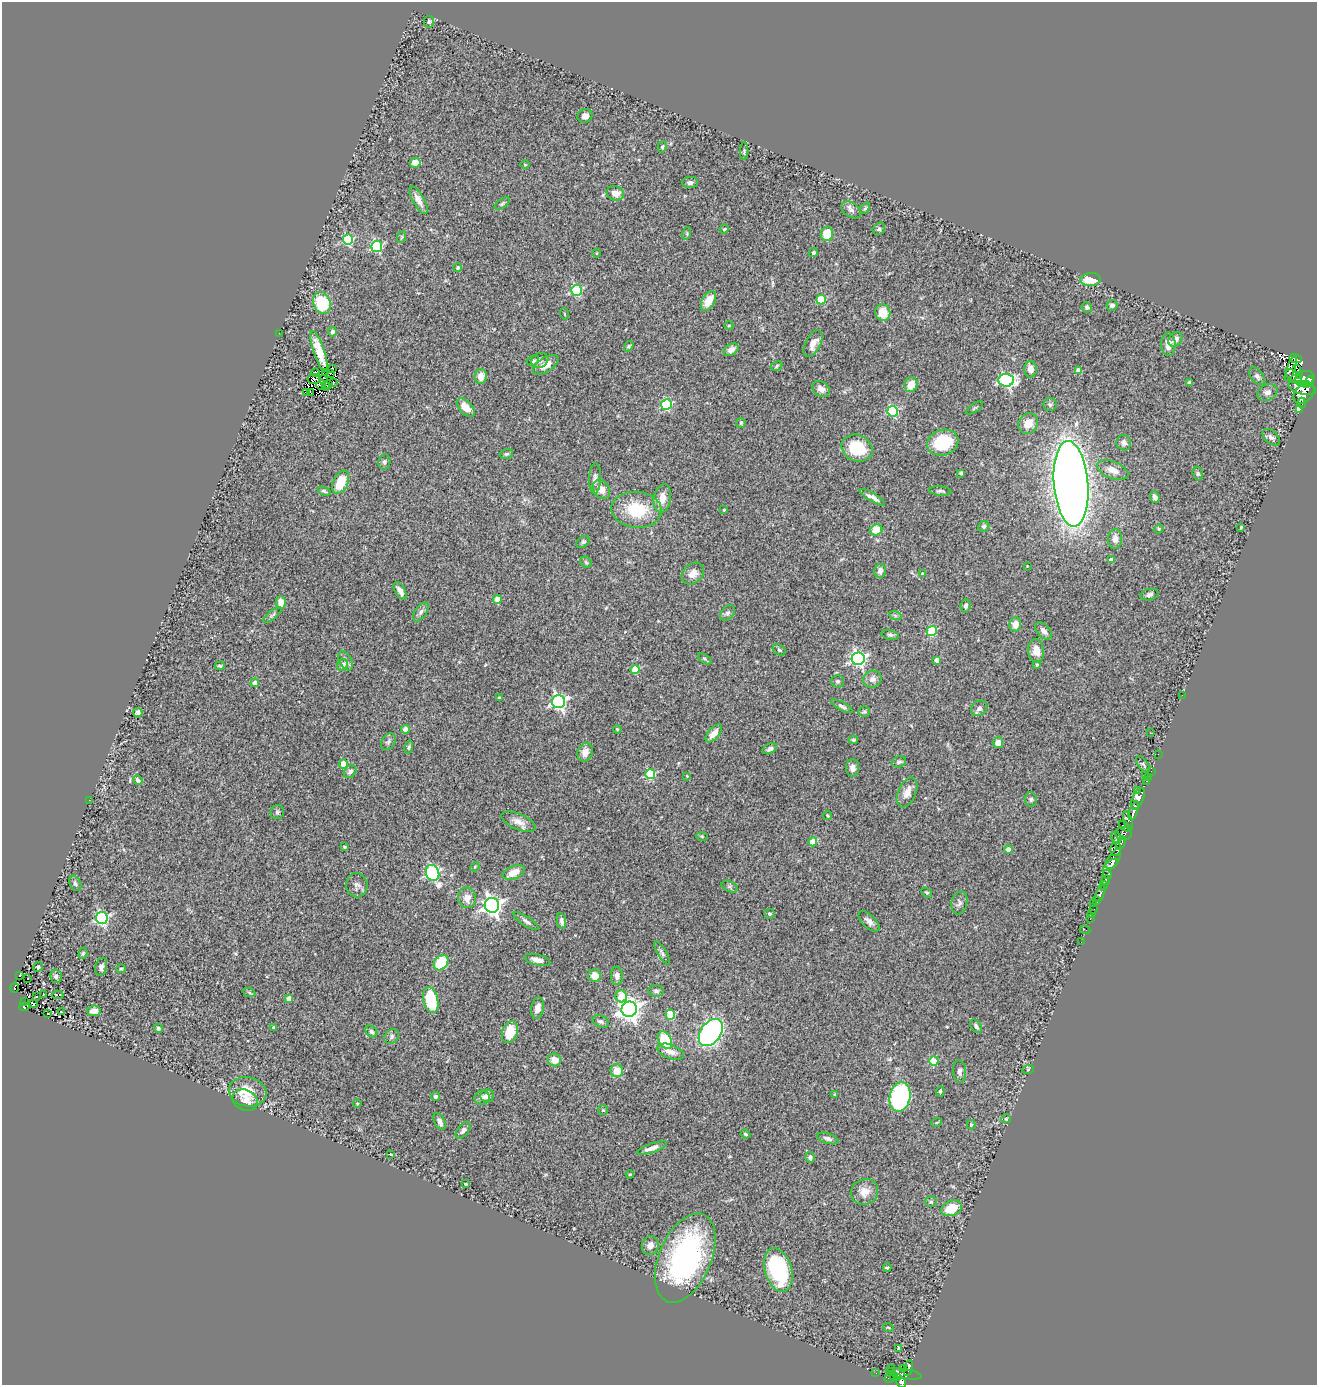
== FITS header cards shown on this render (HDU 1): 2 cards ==
NAXIS1  =                 1315
NAXIS2  =                 1383

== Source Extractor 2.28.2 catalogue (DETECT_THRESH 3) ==
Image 1315 x 1383 px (HDU 1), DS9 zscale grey, 1 PNG px = 1 image px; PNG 1319 x 1387 px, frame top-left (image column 1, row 1383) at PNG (2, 2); each listed source drawn as its Kron ellipse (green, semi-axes under 4 px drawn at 4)
Background 0.731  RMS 0.093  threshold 0.278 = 3 sigma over >= 5 px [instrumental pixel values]
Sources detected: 310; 6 with non-positive FLUX_AUTO (blend fragments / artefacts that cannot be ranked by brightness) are neither listed nor drawn; the other 304 listed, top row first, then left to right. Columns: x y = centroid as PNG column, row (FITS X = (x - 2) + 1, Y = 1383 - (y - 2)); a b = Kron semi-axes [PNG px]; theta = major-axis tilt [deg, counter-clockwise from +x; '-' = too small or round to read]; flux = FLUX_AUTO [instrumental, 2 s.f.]
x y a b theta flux
429 22 6 5 - 10
585 116 7 7 - 31
662 147 6 4 74 8.6
744 151 9 4 90 9.8
415 163 5 5 - 41
525 165 5 3 - 5.5
690 183 8 5 2 21
615 193 9 7 -17 56
419 200 15 5 -60 46
502 204 8 4 34 11
865 208 6 4 52 9.1
851 210 11 7 -34 26
724 229 4 4 - 5.7
879 229 7 5 41 14
687 233 6 4 74 8.6
827 234 7 6 - 120
401 237 6 4 71 7.8
348 240 5 5 - 520
377 246 5 5 - 650
597 253 4 3 - 4.9
813 253 5 4 - 10
458 268 4 4 - 13
1091 279 10 6 3 130
576 290 5 5 - 550
821 300 5 4 - 230
708 301 11 6 59 98
322 303 11 8 -69 320
1112 305 5 5 - 19
1087 307 5 5 - 11
883 313 8 7 - 99
565 314 5 3 - 5.2
729 325 4 3 - 5.1
332 332 4 4 - 20
279 333 2 2 - 15
1175 339 8 6 50 33
813 344 15 7 63 50
1168 344 11 7 89 53
629 346 5 4 - 8.7
731 350 8 5 32 25
319 352 21 5 -71 87
1296 359 6 3 -18 190
540 360 9 7 28 18
533 361 6 5 - 15
546 365 14 7 32 64
777 366 6 4 30 8.1
332 368 3 2 - 10
1291 368 13 4 69 31
1296 368 3 2 - 1700
1031 369 8 6 -88 40
1079 370 4 4 - 54
315 373 4 3 - 16
326 373 3 2 - 2.5
330 373 3 3 - 11
481 376 7 6 - 55
1257 376 10 6 -53 19
1294 376 9 5 -41 670
1299 376 4 3 - 380
314 379 7 5 8 19
323 379 4 2 - 13
1304 379 10 7 20 2700
1006 380 7 6 - 1000
1310 381 5 4 - 740
333 382 3 2 - 9.1
1189 382 3 3 - 17
1306 384 3 3 - 560
321 385 5 3 - 10
328 385 3 2 - 9.2
911 385 7 6 - 87
326 386 4 2 - 22
1302 388 14 6 -14 2100
821 389 9 7 -38 34
307 392 4 3 - 9.9
1267 392 10 8 27 29
310 393 3 3 - 1.1
1304 393 12 8 46 3000
1302 403 5 3 - 250
666 404 5 5 - 490
1050 404 7 6 - 15
466 408 11 6 -46 82
975 408 10 2 35 7.1
1299 409 3 3 - 140
893 411 5 5 - 610
741 423 5 5 - 7.1
1028 423 11 9 50 75
1271 437 10 6 -43 21
943 443 16 12 17 270
1124 443 8 7 - 20
857 448 16 13 -23 230
506 454 7 5 15 12
384 462 7 6 - 16
1113 470 17 8 -22 57
961 473 3 3 - 12
1198 474 7 5 -74 11
595 479 15 6 88 26
341 482 12 7 65 140
1071 484 43 17 -85 9000
601 489 10 8 -58 58
324 491 6 3 -19 9.7
940 491 11 4 -4 15
872 497 14 4 -30 31
1155 497 6 4 -69 26
662 498 14 8 80 71
637 510 25 18 -5 270
724 510 4 3 - 5.8
984 526 6 5 - 13
1241 527 3 3 - 5.5
1159 529 5 4 - 7.1
876 530 6 5 - 120
1115 539 10 7 89 48
583 542 7 5 38 12
1111 560 4 4 - 41
586 562 6 5 - 9.9
1027 566 2 2 - 3.5
880 571 7 6 - 33
693 573 12 9 42 51
922 574 4 4 - 19
400 591 10 5 -59 31
1149 595 9 5 13 19
497 599 4 4 - 93
281 602 6 5 - 48
966 606 7 5 86 16
421 612 11 5 54 21
728 613 9 6 49 18
272 615 11 4 39 11
895 615 6 4 -19 11
1015 624 7 6 - 52
932 631 5 5 - 350
1044 631 10 6 -46 27
890 635 8 5 -13 12
779 650 7 5 -35 11
1036 651 11 8 -83 64
705 659 7 4 -35 9.7
858 659 6 6 - 1500
937 660 4 4 - 53
346 661 10 6 -60 26
343 665 6 5 - 33
1037 665 4 3 - 5.6
220 666 5 3 - 9.3
635 669 4 4 - 190
872 679 9 8 - 34
838 681 6 6 - 13
255 683 4 4 - 58
1182 695 3 2 - 5.9
499 698 3 3 - 14
559 702 6 6 - 1500
842 706 12 4 -28 17
979 708 9 7 42 22
864 712 6 5 - 9.6
138 713 5 4 - 16
405 729 4 4 - 73
617 729 4 3 - 5.5
714 733 11 5 49 45
1150 733 2 2 - 3.4
853 740 5 4 - 10
388 742 9 6 55 18
998 743 5 5 - 48
409 747 7 4 76 9.8
770 749 8 5 26 16
585 752 10 7 72 46
1158 754 2 2 - 7.6
899 762 7 5 16 15
343 764 4 4 - 140
1143 764 10 5 -52 12
853 768 9 6 -90 35
1151 771 2 2 - 8.6
350 772 7 5 50 20
650 774 5 5 - 420
1145 774 2 2 - 75
687 776 4 4 - 5.4
1148 777 3 2 - 21
138 780 5 4 - 20
1146 781 3 2 - 8
1137 790 3 2 - 13
907 793 16 9 65 61
1031 799 7 6 - 14
1138 799 11 5 65 1000
89 800 2 2 - 3.3
1134 811 10 4 70 1600
277 812 7 6 - 14
827 815 5 3 - 6.7
1128 821 10 3 -71 230
518 822 18 8 -22 50
1125 826 6 4 -37 140
1124 833 8 6 -4 200
702 836 5 3 - 6.2
1116 837 6 4 -58 110
813 842 4 4 - 120
1121 843 6 3 66 210
344 847 3 3 - 8.4
1008 849 4 4 - 42
1116 849 7 5 75 550
1113 859 11 5 57 1200
1111 865 8 3 38 810
475 867 5 4 - 7
514 872 11 6 23 78
433 873 8 6 -68 810
1107 875 5 4 - 750
1106 880 5 4 - 520
75 883 8 5 -63 14
357 885 12 11 - 30
1104 885 4 3 - 530
730 887 8 5 -25 12
927 892 6 4 -33 8.9
1100 893 8 3 69 130
467 898 10 9 - 48
1097 901 4 2 - 120
959 903 11 8 76 24
1094 904 2 2 - 6.5
492 905 7 7 - 2900
1093 909 4 3 - 50
769 914 5 5 - 9
1092 914 2 2 - 3.9
102 918 6 6 - 1000
1090 919 2 2 - 5.7
526 921 14 4 -33 23
562 921 8 4 -81 22
869 921 13 6 -43 30
1085 930 5 2 - 6.7
1081 942 2 2 - 12
83 953 6 4 74 8
662 953 13 4 -59 14
537 960 13 5 -13 39
441 963 8 6 51 220
38 967 5 4 - 13
101 967 9 5 77 19
121 969 5 4 - 7.6
19 975 3 2 - 11
56 976 7 6 - 17
594 976 6 6 - 77
617 976 9 6 -88 26
27 978 3 2 - 11
14 988 5 2 - 29
656 991 8 6 -7 16
249 992 7 4 -20 9.5
43 995 3 2 - 4.2
58 995 6 3 1 69
37 996 3 2 - 4.2
621 996 6 5 - 220
289 999 4 4 - 50
431 1000 13 7 -77 280
25 1002 2 2 - 7.9
33 1004 4 2 - 5
24 1007 5 4 - 79
538 1008 11 6 78 39
629 1009 8 7 - 4600
94 1011 7 5 6 39
61 1012 4 2 - 4.1
48 1013 3 2 - 3.5
670 1015 5 4 - 270
601 1022 8 5 -24 16
976 1026 7 5 -56 16
273 1027 4 3 - 6.8
158 1028 5 4 - 10
372 1031 7 5 -45 11
510 1032 11 7 73 130
711 1033 15 10 53 1500
392 1037 8 6 50 17
665 1040 9 6 -60 240
671 1052 14 7 -20 47
554 1060 7 6 - 63
934 1061 4 4 - 230
1028 1070 6 4 20 6.1
617 1071 6 6 - 96
959 1071 11 6 -87 23
940 1091 5 4 - 8
248 1092 19 14 -10 130
835 1095 4 3 - 7
435 1096 5 4 - 15
487 1096 7 6 - 32
900 1097 15 10 78 710
482 1098 7 7 - 24
245 1100 13 10 -27 54
357 1103 4 3 - 5
603 1110 5 5 - 9.1
1006 1119 5 4 - 7.1
440 1121 9 5 -62 28
937 1122 5 3 - 6.8
971 1125 4 4 - 6.8
463 1130 10 5 51 21
745 1134 5 3 - 7.4
828 1138 11 5 -17 18
652 1148 15 4 19 40
391 1154 3 2 - 6.1
810 1157 5 5 - 16
630 1174 4 3 - 5.8
466 1184 4 3 - 6
864 1192 14 12 30 64
931 1202 5 5 - 10
951 1208 10 7 21 150
650 1246 10 8 68 33
685 1258 47 26 67 1200
887 1267 4 3 - 8.9
778 1270 22 13 -74 540
888 1327 5 3 - 4.9
899 1348 3 3 - 17
891 1368 2 2 - 8
903 1368 3 2 - 9.7
908 1368 8 4 75 150
876 1373 3 3 - 6
904 1374 18 5 -10 200
894 1376 4 4 - 170
898 1377 4 3 - 210
889 1378 5 4 - 61
901 1382 6 4 -59 540
At the frame edge (FLAGS 8, measured only in part): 1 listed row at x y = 901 1382
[6 non-positive-flux detections neither listed nor drawn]